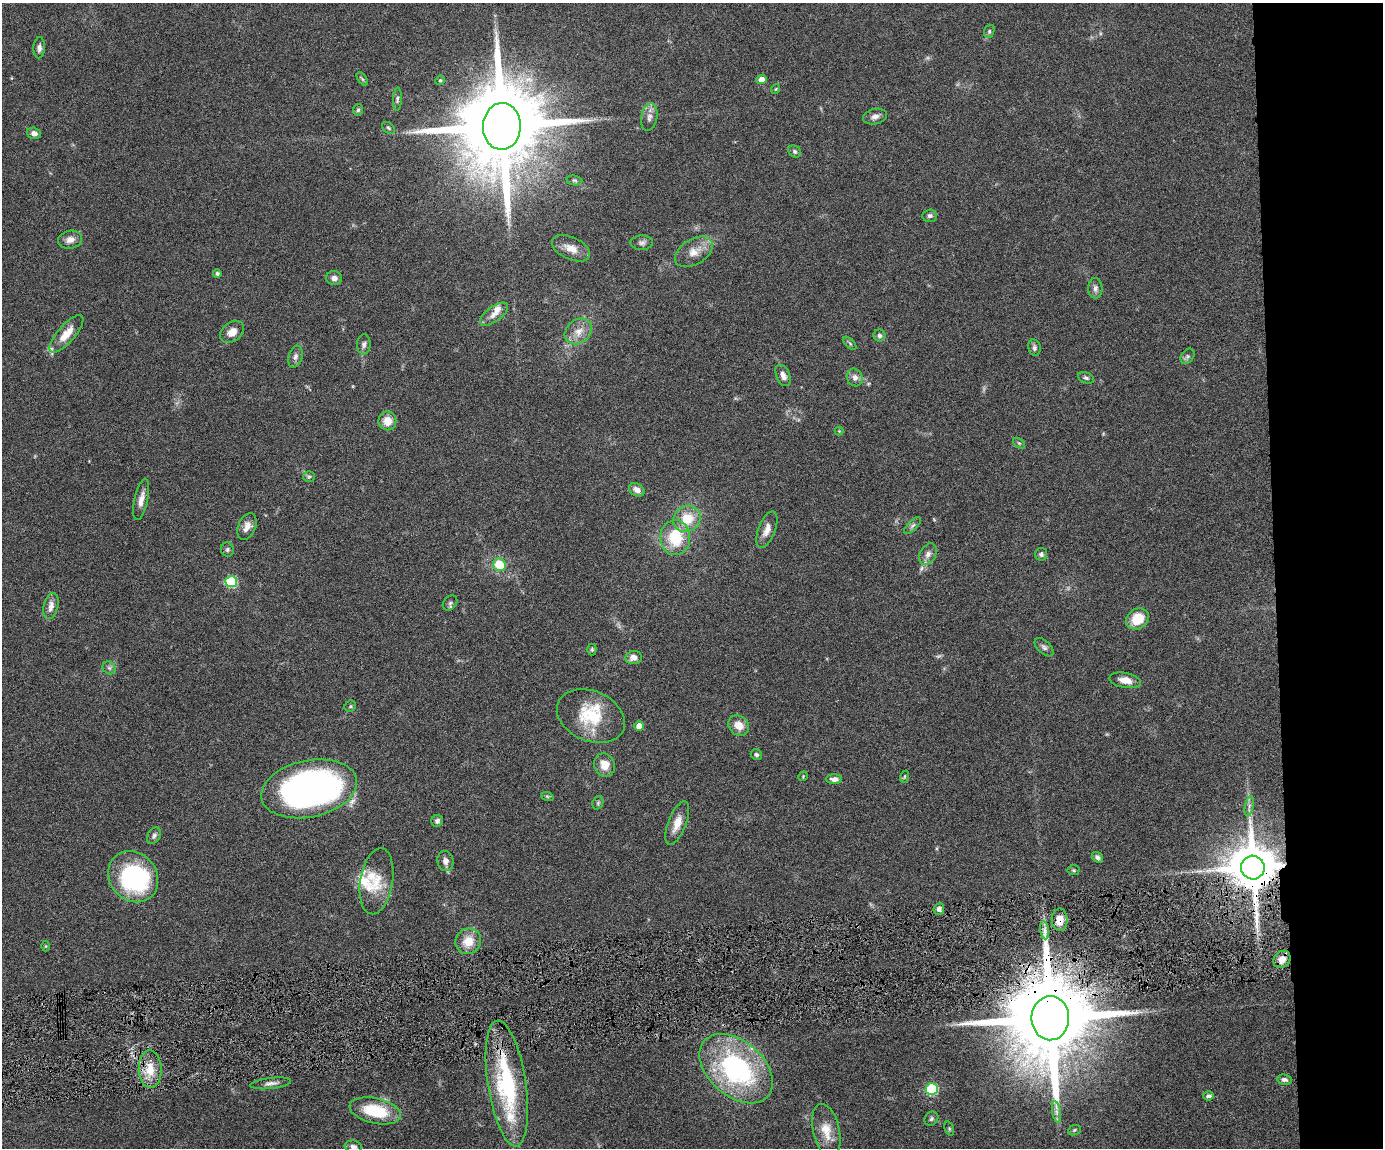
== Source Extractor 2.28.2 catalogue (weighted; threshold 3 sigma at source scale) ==
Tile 6 of 3 x 4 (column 3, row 2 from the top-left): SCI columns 3004-4384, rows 2292-3437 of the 4519 x 4583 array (HDU 1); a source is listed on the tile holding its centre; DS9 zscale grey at full resolution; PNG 1385 x 1150 px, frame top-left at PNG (2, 3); each listed source drawn as its Kron ellipse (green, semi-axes under 4 px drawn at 4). Shown black and unused: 8% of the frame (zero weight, under 4 of 8 exposures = <1% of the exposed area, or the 3 px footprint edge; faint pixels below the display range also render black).
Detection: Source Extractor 2.28.2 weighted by HDU 2 'WHT'; one run over the whole footprint, this tile lists its part. Background 0.0445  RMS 0.0037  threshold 0.0153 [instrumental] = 3 sigma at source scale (4.09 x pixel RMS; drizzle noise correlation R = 1.36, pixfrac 0.8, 0.05/0.05 arcsec/px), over >= 5 px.
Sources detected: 114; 1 too faint to see at this stretch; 1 inside a brighter object's white glare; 2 long thin detections or spike segments (spike, bleed or trail) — neither listed nor drawn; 7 inside a brighter listed object's ellipse — not listed separately; the other 103 listed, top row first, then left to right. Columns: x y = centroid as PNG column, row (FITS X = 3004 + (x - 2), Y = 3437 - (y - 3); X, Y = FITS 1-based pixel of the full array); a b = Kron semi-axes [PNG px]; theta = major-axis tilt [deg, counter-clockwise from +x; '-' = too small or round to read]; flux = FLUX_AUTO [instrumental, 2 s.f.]
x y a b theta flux
989 31 7 5 71 0.63
39 48 10 5 87 1.3
362 79 7 4 -53 0.52
761 79 5 4 - 2.7
440 80 5 4 - 0.45
776 89 5 3 - 0.25
397 99 11 3 87 0.75
358 110 5 5 - 0.63
649 117 14 8 80 2
875 117 12 7 13 1.7
502 126 23 19 88 7000
388 128 7 5 -40 0.6
34 133 7 5 -15 1.6
795 151 7 5 -47 0.76
574 180 8 5 -6 0.66
930 216 7 6 - 0.89
70 240 12 9 11 2.4
642 243 11 7 3 1.1
571 248 20 11 -24 3.8
694 252 21 12 31 4.6
217 274 4 4 - 0.92
334 278 8 7 - 1.5
1095 288 10 7 -89 1.4
494 314 16 7 36 2.5
578 331 15 11 37 3.8
232 332 13 9 38 3
66 334 23 8 49 5.2
879 336 6 6 - 0.97
850 343 8 3 -45 0.54
364 344 10 7 87 1.1
1034 348 8 6 -79 1
1187 356 8 6 56 0.85
295 357 11 7 74 1.3
783 375 11 6 -67 1.9
855 377 9 7 -62 1.8
1086 378 8 5 -23 0.73
387 421 9 9 - 4.3
839 431 4 4 - 0.29
1019 443 7 3 -36 0.44
309 477 6 5 - 0.56
637 490 8 6 -31 2
141 499 21 6 78 2.8
687 519 14 12 34 8.3
913 525 11 4 45 0.88
247 526 14 9 67 2.3
767 530 19 8 69 3.1
675 537 17 15 -88 13
227 550 7 6 - 0.69
928 554 11 8 58 1.8
1041 554 6 6 - 0.84
499 565 6 6 - 8.8
231 582 6 5 - 23
450 603 8 6 49 0.8
51 606 13 7 77 2.3
1137 619 12 10 34 8.6
1044 647 11 6 -42 1.2
592 649 6 4 90 0.51
634 657 8 6 9 2.1
109 668 7 5 -43 0.81
1125 680 16 7 -11 3.1
350 706 6 5 - 0.51
591 716 35 25 -23 16
739 725 11 9 -43 3.7
639 726 5 5 - 3.5
756 755 6 5 - 0.75
604 765 12 10 -66 4.3
803 776 5 3 - 0.28
904 777 6 4 71 0.46
834 779 8 5 0 1.4
309 789 48 28 12 130
547 796 6 4 -19 0.43
598 803 7 5 69 0.6
1249 806 10 3 79 0.95
437 821 6 5 - 0.95
677 823 23 9 69 4.3
154 836 9 6 62 0.93
1097 857 6 5 - 1.2
445 861 10 8 -82 1.7
1253 867 12 11 - 1900
1073 870 6 5 - 0.47
133 877 27 23 -49 39
377 881 33 16 80 8.8
939 909 6 5 - 1.3
1060 920 11 8 -89 3.8
1045 930 9 4 -81 1.4
468 941 13 12 - 5.6
46 946 5 3 - 0.3
1282 959 9 7 47 2.8
1050 1018 22 19 89 7000
150 1069 19 11 -88 6.5
736 1069 42 27 -41 59
1284 1080 7 5 -6 1
271 1083 20 5 7 1.7
507 1083 63 19 -81 39
932 1089 6 5 - 29
1208 1096 5 4 - 0.99
375 1111 26 12 -12 15
1056 1112 11 4 -79 1.4
931 1119 7 6 - 0.79
949 1129 7 4 -71 0.48
826 1130 27 13 -77 5.9
1074 1130 6 5 - 0.56
353 1147 9 6 -8 1.1
Overlapping masked pixels (flux is a lower limit): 4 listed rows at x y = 1253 867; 1060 920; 1050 1018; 507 1083